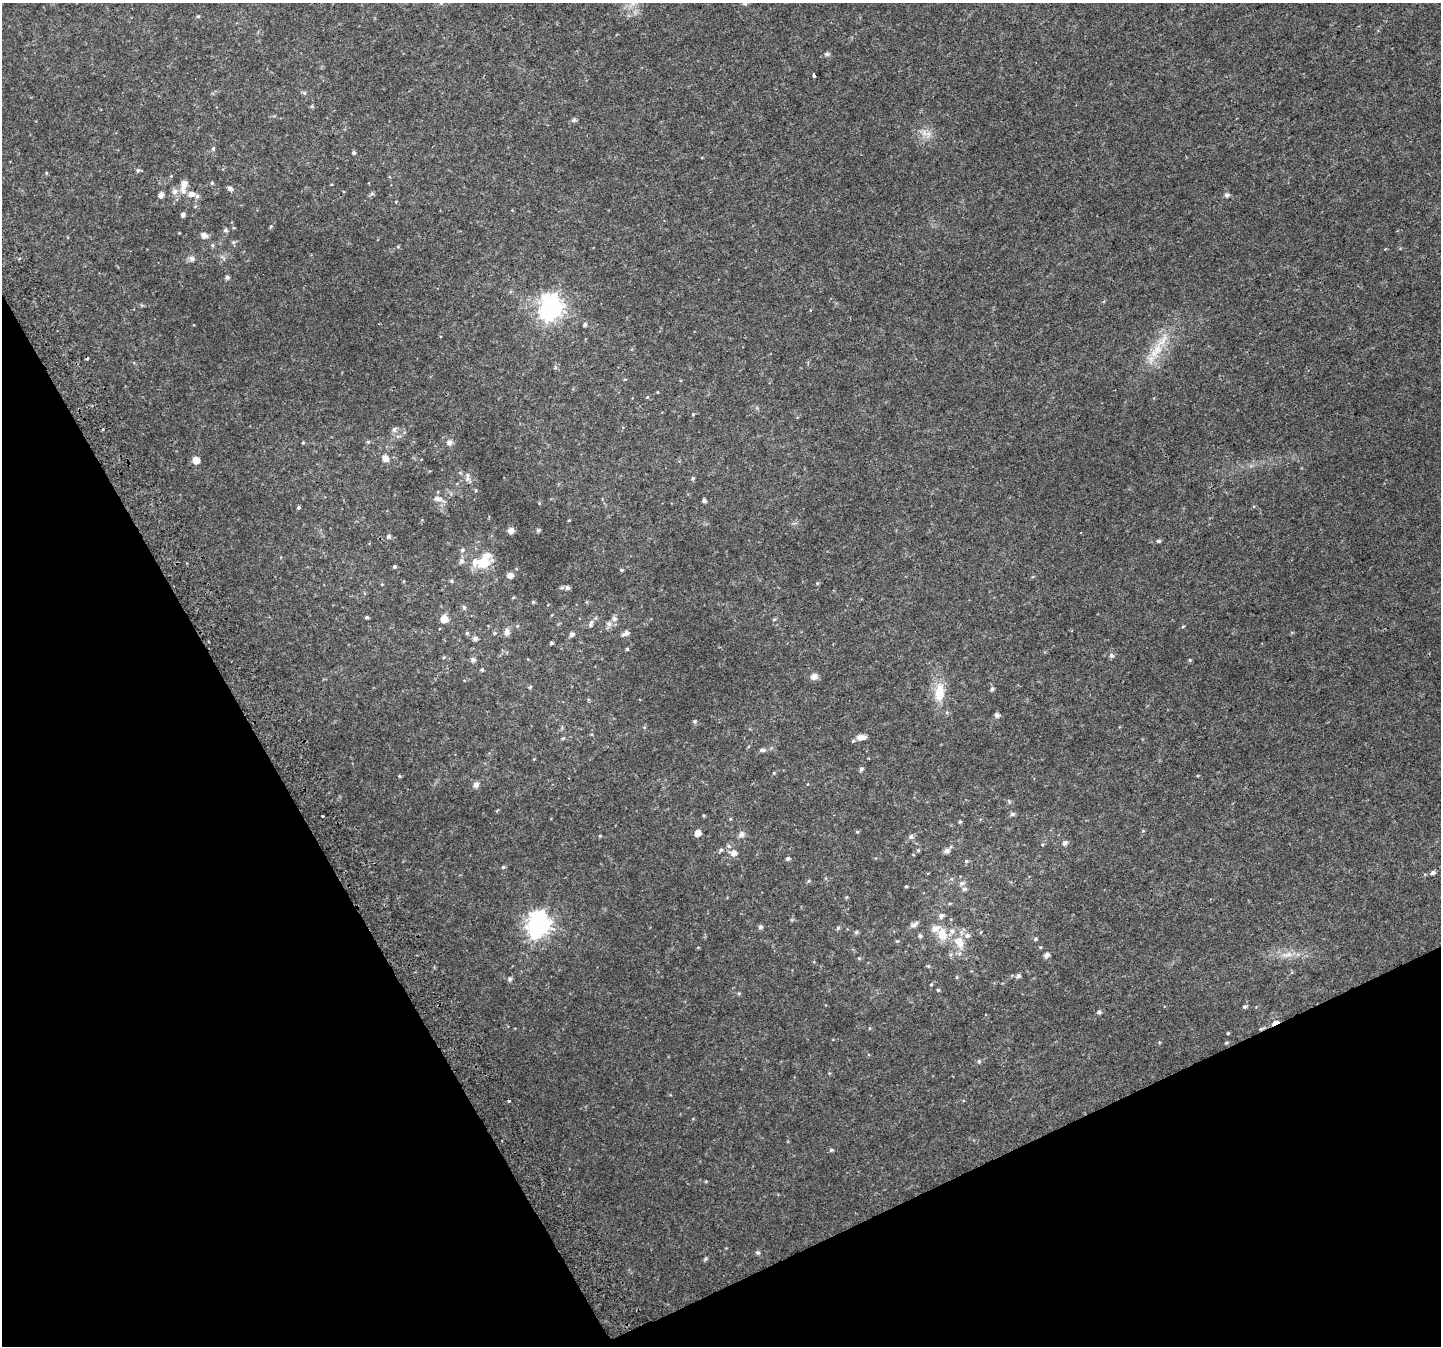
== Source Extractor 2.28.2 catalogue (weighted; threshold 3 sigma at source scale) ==
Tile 14 of 4 x 4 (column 2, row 4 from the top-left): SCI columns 1481-2919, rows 180-1523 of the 5835 x 5676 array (HDU 1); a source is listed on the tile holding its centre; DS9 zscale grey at full resolution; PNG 1443 x 1348 px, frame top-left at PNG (2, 3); no overlay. Shown black and unused: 25% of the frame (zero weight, under 2 of 3 exposures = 2% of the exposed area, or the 3 px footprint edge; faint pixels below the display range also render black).
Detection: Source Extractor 2.28.2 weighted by HDU 2 'WHT'; one run over the whole footprint, this tile lists its part. Background 0.0434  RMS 0.0093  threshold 0.042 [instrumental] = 3 sigma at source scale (4.5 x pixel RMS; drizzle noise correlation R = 1.50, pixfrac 1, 0.0396/0.0396 arcsec/px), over >= 5 px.
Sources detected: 154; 3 cosmic-ray / hot-pixel residue — not listed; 7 inside a brighter listed object's ellipse — not listed separately; the other 144 listed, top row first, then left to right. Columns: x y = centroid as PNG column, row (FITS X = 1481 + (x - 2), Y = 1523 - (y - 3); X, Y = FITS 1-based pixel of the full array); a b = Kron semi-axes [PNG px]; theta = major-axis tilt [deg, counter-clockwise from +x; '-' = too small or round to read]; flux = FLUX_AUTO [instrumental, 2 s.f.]
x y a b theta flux
633 3 8 7 - 4.5
745 3 7 6 - 2.5
198 16 5 4 - 0.97
827 54 7 5 -2 1.6
814 75 3 3 - 5.1
304 93 6 5 - 1.4
312 106 5 4 - 1.1
574 120 6 5 - 1.6
924 133 11 6 -56 4.8
213 148 5 4 - 1.3
353 153 4 4 - 1.4
138 170 6 5 - 1.7
184 183 10 7 86 5.4
212 183 5 4 - 1.1
230 188 6 5 - 2.7
174 191 8 7 - 3.7
191 194 7 6 - 4.9
372 194 7 5 52 1.4
161 195 5 4 - 4.1
1227 195 6 5 - 2.4
396 201 4 2 - 0.64
183 215 4 4 - 3
271 226 5 3 - 0.88
226 230 6 5 - 1.8
204 235 7 6 - 5.1
233 242 6 5 - 1.5
212 245 5 5 - 1.4
192 259 7 7 - 3.3
227 277 4 4 - 2.3
551 307 9 8 - 630
585 324 5 4 - 1.7
1156 350 29 12 55 21
647 397 4 4 - 0.83
693 414 4 4 - 0.7
103 429 3 2 - 2
394 429 8 6 88 2.4
303 442 4 3 - 0.69
368 442 5 4 - 1.1
449 442 7 7 - 3.4
385 458 8 6 -67 5.9
196 460 6 5 - 9.1
693 478 5 4 - 1.1
467 479 7 6 - 2.7
438 499 10 6 -6 4.4
704 500 4 4 - 1.9
298 507 4 4 - 1.3
569 520 5 3 - 0.63
511 530 6 6 - 3.9
538 530 4 4 - 1.7
388 536 6 5 - 2.1
1158 541 5 4 - 1.5
462 550 6 5 - 1.5
461 561 7 6 - 2.5
483 562 19 14 28 28
394 566 4 4 - 1.4
621 570 5 3 - 1
510 575 6 5 - 4.7
451 581 5 4 - 1.1
817 583 5 4 - 0.91
562 588 5 5 - 1.3
567 588 5 5 - 2.2
533 602 5 4 - 1.1
464 608 6 5 - 1.6
367 617 4 3 - 1.3
614 618 7 6 - 3
444 619 6 6 - 11
774 619 6 4 2 0.98
591 624 10 6 73 2.6
609 624 7 7 - 3
1183 626 5 3 - 0.82
506 632 9 6 87 3.7
467 633 5 5 - 1.2
494 633 5 4 - 1.1
626 633 10 5 32 4.3
572 634 5 5 - 3
475 638 5 5 - 3
551 643 3 3 - 1.3
1111 655 6 5 - 2.2
473 660 6 5 - 2.3
1190 660 4 4 - 0.96
482 670 5 4 - 1.1
814 677 8 7 - 4.4
530 687 5 3 - 0.84
992 689 5 4 - 1.8
939 692 30 14 84 18
997 715 5 5 - 3.1
695 721 6 4 13 1.1
861 737 11 6 -3 6.9
563 738 5 4 - 1
762 750 10 5 1 2.5
861 769 5 5 - 1.9
774 773 4 3 - 0.72
399 776 5 3 - 0.81
476 785 7 7 - 3.6
1012 814 7 5 19 2.2
323 816 3 3 - 1.8
730 819 5 3 - 0.7
960 822 4 4 - 1.2
857 832 5 4 - 0.91
698 833 6 5 - 6.3
741 834 8 7 - 3.2
600 836 5 3 - 0.76
911 837 6 6 - 2.5
1065 843 6 5 - 2.8
729 846 6 5 - 1.8
721 850 7 5 17 1.6
918 850 5 5 - 1
946 851 6 5 - 3.6
733 853 7 6 - 5.1
788 859 5 5 - 1.8
966 861 5 4 - 1.2
503 867 5 4 - 1.3
1433 872 5 4 - 2.6
961 883 7 6 - 2.7
906 886 4 4 - 0.83
941 915 5 4 - 5.5
539 924 9 8 - 610
914 925 10 6 39 3.7
760 927 5 5 - 2.2
838 928 6 4 66 1.3
856 932 5 5 - 1.4
942 934 14 11 -76 13
920 936 6 5 - 1.7
1035 939 6 5 - 1.2
897 941 4 4 - 1.1
961 943 15 10 86 10
1046 955 6 5 - 3.6
1287 955 18 5 15 6.2
859 958 5 4 - 0.93
928 966 5 5 - 1
1018 976 6 5 - 2.2
510 979 6 5 - 1.6
931 984 5 4 - 0.96
938 990 4 4 - 0.96
1245 1007 5 4 - 1.6
1099 1012 5 5 - 2.2
1275 1023 8 4 26 10
1228 1033 3 3 - 0.83
1226 1043 5 3 - 0.89
979 1061 6 4 77 1.4
831 1150 6 4 13 1.3
706 1181 5 3 - 0.72
758 1252 7 5 -40 1.4
705 1259 6 4 47 1.2
Overlapping masked pixels (flux is a lower limit): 1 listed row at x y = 1275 1023
Isophote crosses this tile's border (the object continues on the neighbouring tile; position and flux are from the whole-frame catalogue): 2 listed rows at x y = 633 3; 745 3
Unlisted compact peaks at least as high as the median listed source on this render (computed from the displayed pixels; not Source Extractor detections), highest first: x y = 627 649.